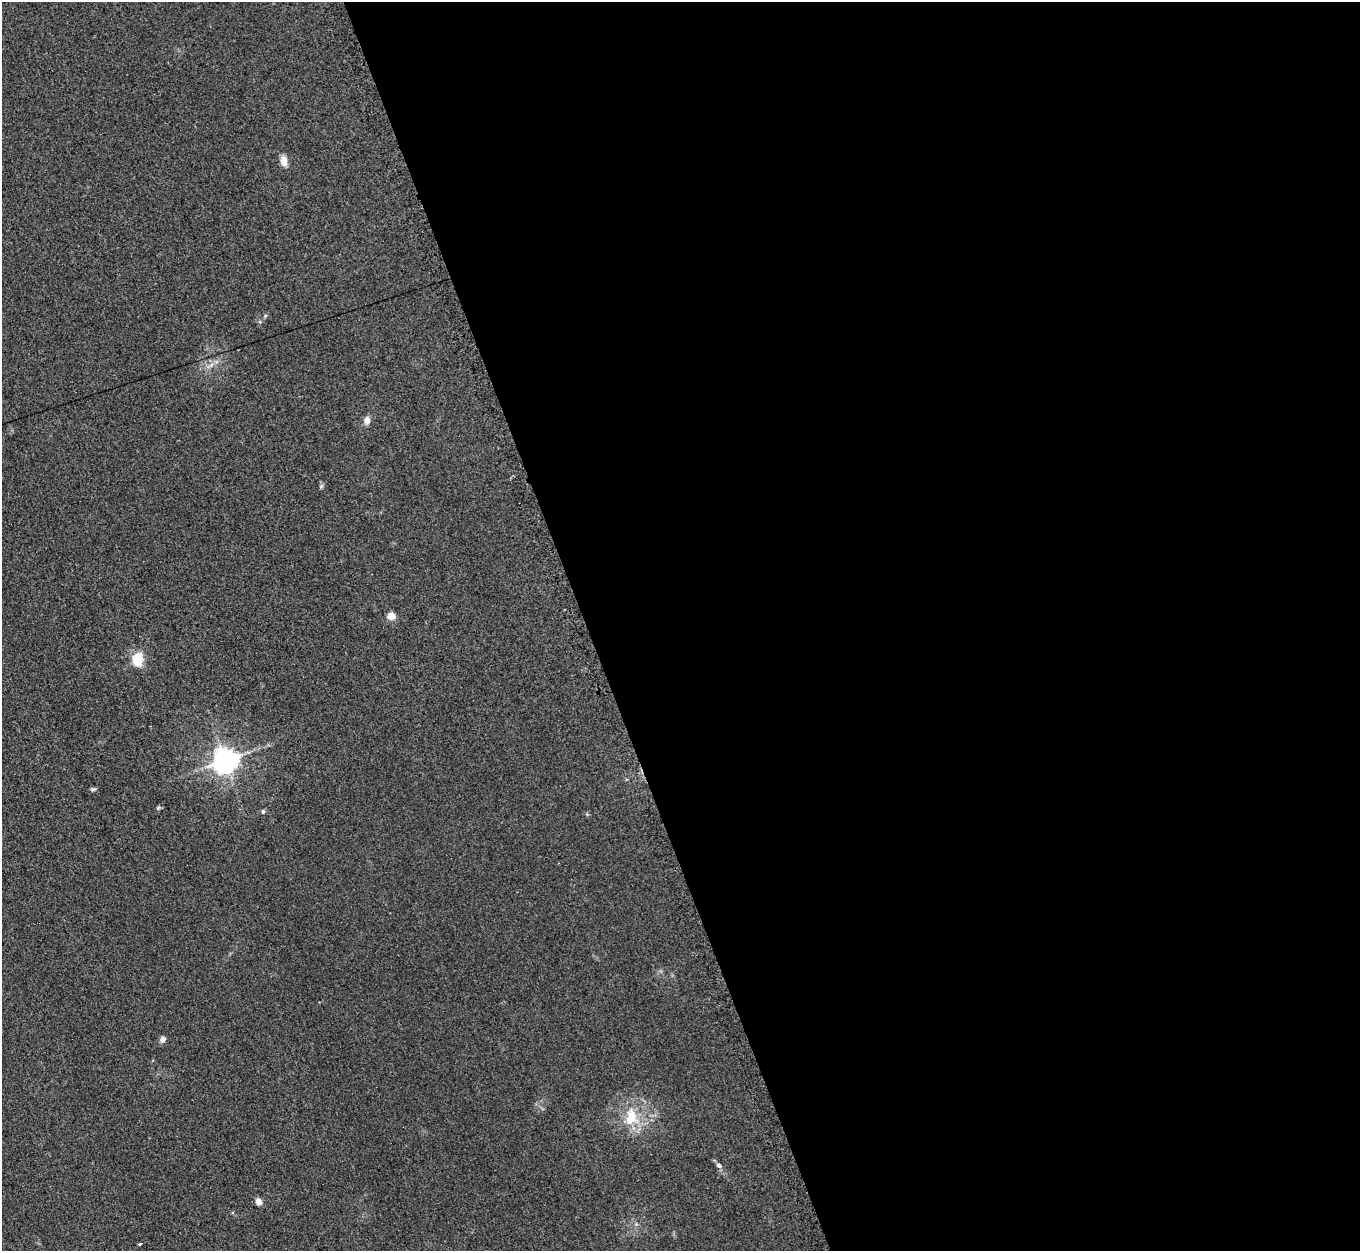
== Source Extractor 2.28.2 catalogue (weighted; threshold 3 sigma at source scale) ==
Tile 8 of 4 x 4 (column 4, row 2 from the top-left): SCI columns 4092-5449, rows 2777-4025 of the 5457 x 5421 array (HDU 1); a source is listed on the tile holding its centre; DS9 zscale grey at full resolution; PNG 1362 x 1253 px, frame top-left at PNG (2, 2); no overlay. Shown black and unused: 57% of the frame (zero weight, under 2 of 3 exposures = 2% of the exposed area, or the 3 px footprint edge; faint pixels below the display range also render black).
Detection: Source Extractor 2.28.2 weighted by HDU 2 'WHT'; one run over the whole footprint, this tile lists its part. Background 0.154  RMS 0.014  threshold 0.0609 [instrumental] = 3 sigma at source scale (4.5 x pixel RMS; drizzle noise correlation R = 1.50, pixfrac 1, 0.05/0.05 arcsec/px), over >= 5 px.
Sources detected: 14; all 14 listed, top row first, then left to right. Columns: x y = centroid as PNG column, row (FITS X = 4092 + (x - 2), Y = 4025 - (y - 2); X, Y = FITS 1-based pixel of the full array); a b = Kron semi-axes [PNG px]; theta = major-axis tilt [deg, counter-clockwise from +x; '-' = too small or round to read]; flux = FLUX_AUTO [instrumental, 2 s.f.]
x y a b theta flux
284 161 12 7 -78 10
265 316 5 4 - 1.7
367 420 9 7 84 7.9
321 486 6 5 - 2.1
391 616 5 5 - 36
137 659 15 12 81 26
225 760 8 7 - 1400
92 789 7 5 6 2.3
263 811 6 4 73 2.1
163 1039 8 6 61 4.8
631 1117 26 17 81 41
719 1165 7 6 - 3.9
259 1201 7 7 - 6.9
140 1244 4 3 - 3.6